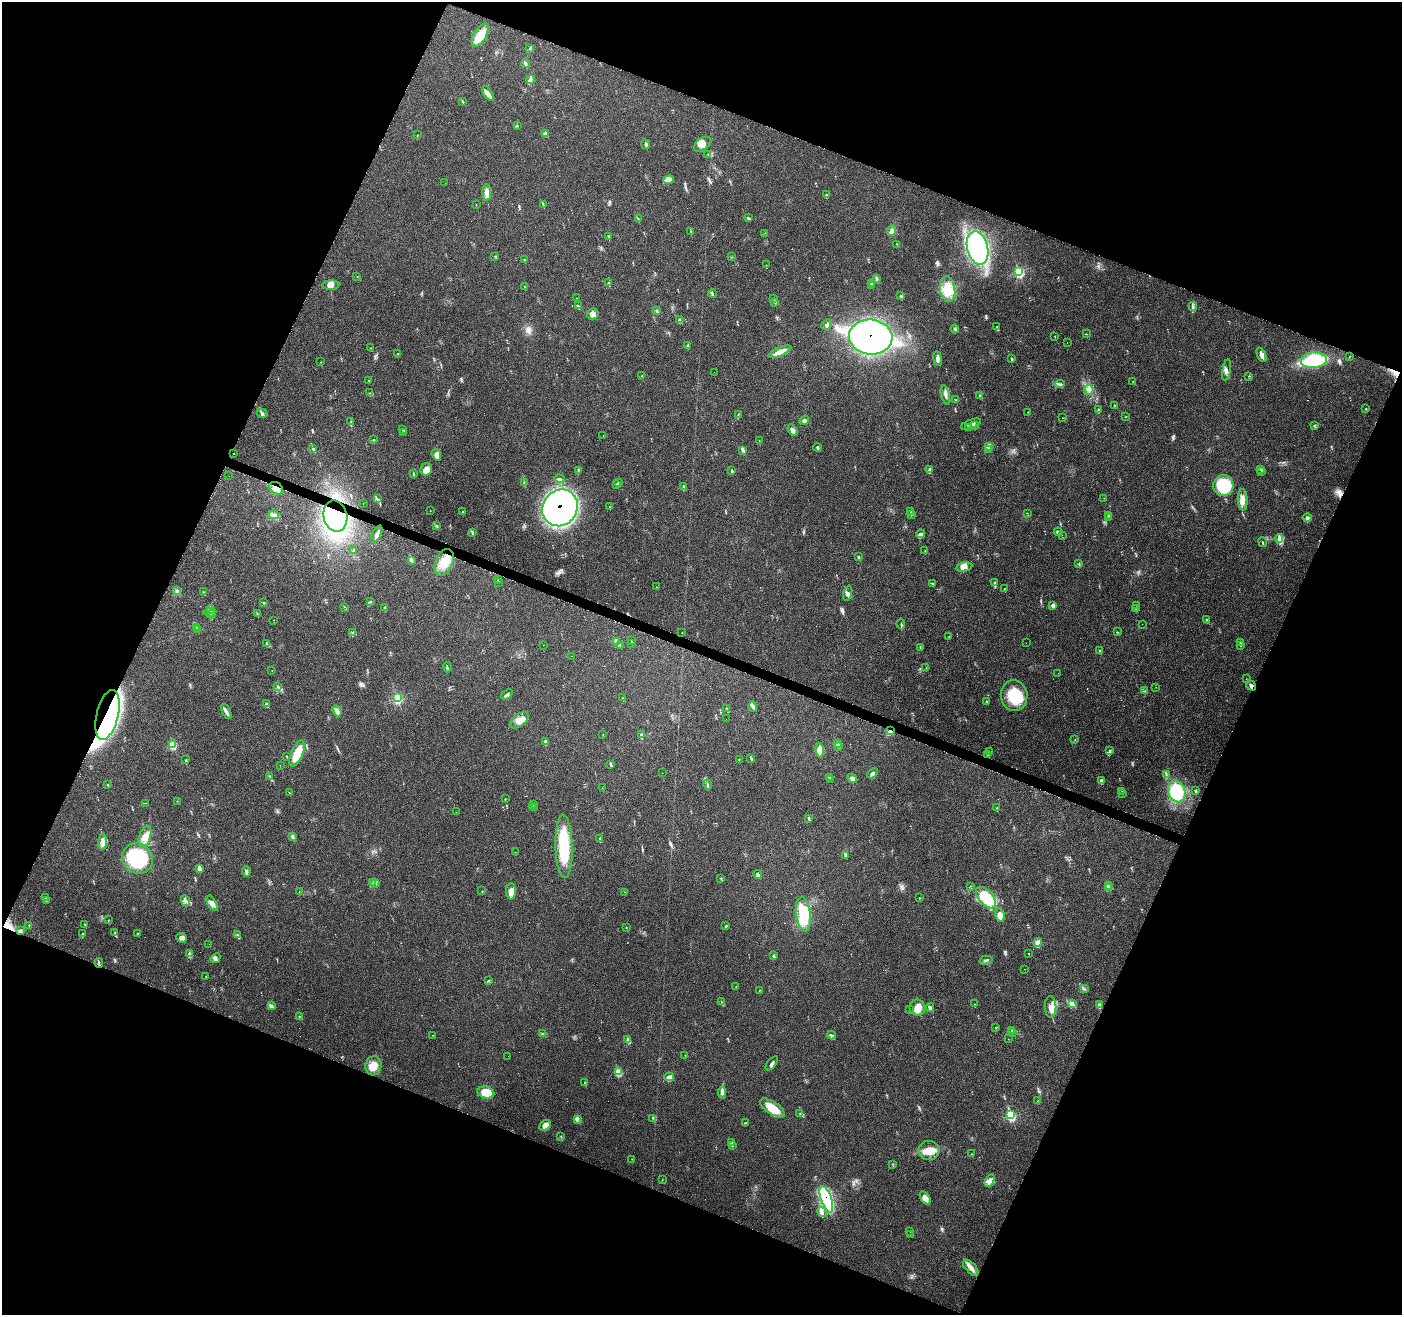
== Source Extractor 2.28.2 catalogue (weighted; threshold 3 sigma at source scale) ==
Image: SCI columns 1-5598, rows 214-5464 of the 5607 x 5733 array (HDU 1 of 3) = the unmasked area's bounding box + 8 px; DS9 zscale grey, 4 x 4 block average (1 PNG px = mean of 4 x 4 image px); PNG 1404 x 1317 px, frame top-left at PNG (2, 2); each listed source drawn as its Kron ellipse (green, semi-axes under 4 px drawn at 4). Shown black and unused: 43% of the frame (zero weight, under 4 of 7 exposures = <1% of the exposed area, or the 3 px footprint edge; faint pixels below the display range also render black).
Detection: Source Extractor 2.28.2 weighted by HDU 2 'WHT'. Background 0.0591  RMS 0.0033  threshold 0.0133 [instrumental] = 3 sigma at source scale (4.09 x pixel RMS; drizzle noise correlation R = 1.36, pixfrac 0.8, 0.0396/0.0396 arcsec/px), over >= 5 px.
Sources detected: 470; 7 too faint to see at this stretch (4 x 4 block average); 5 inside a brighter object's white glare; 46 cosmic-ray / hot-pixel residue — neither listed nor drawn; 9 coinciding with a brighter row at this scale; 40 inside a brighter listed object's ellipse — not listed separately; the other 363 listed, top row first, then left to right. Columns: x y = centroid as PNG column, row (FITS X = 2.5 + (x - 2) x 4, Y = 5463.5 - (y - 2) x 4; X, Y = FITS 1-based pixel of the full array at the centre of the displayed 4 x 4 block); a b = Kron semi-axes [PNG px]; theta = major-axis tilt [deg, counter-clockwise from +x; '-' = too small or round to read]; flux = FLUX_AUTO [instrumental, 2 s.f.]
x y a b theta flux
480 35 13 6 59 32
529 48 3 2 - 0.87
525 63 5 2 - 3
531 79 4 3 - 3.7
488 93 8 4 -60 8.3
462 101 3 2 - 1.4
517 126 3 2 - 0.92
546 134 4 3 - 3.7
417 135 2 2 - 0.58
645 144 5 3 - 3.5
702 144 9 5 37 13
708 154 2 2 - 1.4
669 180 5 3 - 5.9
445 183 2 2 - 0.22
487 193 8 4 -87 11
826 195 2 2 - 1.9
476 205 2 2 - 0.65
543 205 3 2 - 1.2
748 218 4 2 - 2.3
638 219 2 2 - 0.53
892 230 5 4 - 5.7
691 231 2 2 - 0.75
765 233 2 2 - 0.81
608 236 2 2 - 1.4
896 244 2 2 - 0.65
978 248 17 10 -77 340
495 256 3 2 - 1.1
732 257 2 2 - 0.63
524 260 3 2 - 0.86
766 265 2 2 - 0.88
1019 272 3 2 - 99
357 276 2 2 - 0.51
876 278 2 2 - 0.74
608 283 3 2 - 2
872 283 4 2 - 2
331 285 8 5 2 8.7
872 286 3 2 - 1
524 287 2 2 - 0.63
948 289 13 7 -81 26
712 293 4 2 - 2.5
901 296 3 3 - 2.2
576 298 2 2 - 0.48
774 299 3 2 - 1.9
775 302 3 2 - 1.7
578 306 3 2 - 1.4
1193 306 4 2 - 2.8
657 311 3 2 - 1.7
593 314 6 5 - 7.9
680 320 2 2 - 5.6
827 324 6 2 46 4.7
997 327 2 2 - 1.3
955 329 4 2 - 1.6
1086 334 2 2 - 0.69
871 337 22 17 -5 530
1055 337 2 2 - 0.55
1067 343 2 2 - 0.37
688 346 2 2 - 1.4
371 348 2 2 - 0.49
780 352 12 4 23 19
398 353 2 2 - 0.45
1262 355 8 3 -68 7
1349 357 2 2 - 0.55
938 359 7 3 -82 6.1
1012 359 3 2 - 2
1314 360 13 7 5 130
320 362 2 2 - 0.59
1227 370 11 4 81 6.7
714 372 2 2 - 0.21
641 376 2 2 - 0.44
1249 376 2 2 - 0.49
369 380 2 2 - 0.88
1133 381 2 2 - 0.54
1060 384 5 2 - 2.9
1089 389 5 3 - 5.3
370 393 2 2 - 0.62
945 395 9 3 -77 7.9
980 395 3 2 - 1.4
956 400 2 2 - 0.59
1115 405 2 2 - 0.78
1365 409 2 2 - 0.91
1098 410 3 2 - 1.5
1028 412 2 2 - 0.52
262 413 5 3 - 3.6
738 414 3 2 - 1.2
1126 417 2 2 - 0.69
1062 418 2 2 - 0.42
804 420 5 3 - 4.4
351 422 3 2 - 1.5
971 424 10 2 21 4.4
974 425 4 3 - 3.5
1314 425 2 2 - 1.7
969 428 3 2 - 1.1
403 429 2 2 - 2.7
793 430 6 3 -62 5.9
403 432 2 2 - 0.66
603 435 2 2 - 0.8
374 440 2 2 - 0.9
759 441 2 2 - 0.41
989 446 2 2 - 18
817 447 4 2 - 2.4
313 449 3 2 - 1.5
989 449 3 2 - 2.2
743 450 3 2 - 3.9
234 454 2 2 - 0.6
436 454 6 4 -71 5.7
426 469 6 5 - 12
929 469 4 3 - 2.8
1261 469 3 2 - 1.5
578 470 2 2 - 1.1
732 471 3 2 - 2.1
1261 472 2 2 - 0.48
413 473 3 2 - 1.4
229 476 2 2 - 0.19
559 479 5 2 - 3.2
618 482 3 2 - 1.6
524 483 2 2 - 0.86
616 485 3 2 - 0.96
1223 486 10 10 - 88
683 487 2 2 - 1.3
276 488 7 5 -35 17
1104 498 2 2 - 0.44
377 499 2 2 - 0.95
1243 500 11 5 -88 12
363 504 2 2 - 0.39
609 507 2 2 - 0.45
560 508 19 17 53 880
430 511 2 2 - 0.46
463 512 2 2 - 1.4
911 512 3 2 - 2.6
1027 513 2 2 - 0.54
274 515 5 3 - 5
912 515 2 2 - 1.4
335 516 16 12 -77 230
1108 516 3 2 - 1.7
1109 518 3 2 - 1.3
1307 518 4 3 - 3.5
437 525 2 2 - 1
472 532 4 2 - 2.3
1058 532 4 2 - 2.9
377 534 9 3 63 6.5
920 534 4 3 - 4.8
1062 535 2 2 - 0.32
1279 539 4 3 - 4.5
1262 542 5 2 - 1.9
353 550 2 2 - 3.3
925 551 2 2 - 0.63
858 557 4 2 - 1.8
411 561 3 2 - 2.2
444 562 14 8 66 30
1079 563 2 2 - 1
964 567 8 4 10 10
498 580 2 2 - 0.93
499 582 3 2 - 0.73
932 583 2 2 - 1.1
995 583 3 3 - 2.8
656 587 2 2 - 0.36
1004 588 2 2 - 0.42
177 591 3 3 - 2.6
203 592 2 2 - 0.97
848 593 8 4 74 6.2
370 602 3 2 - 1.6
263 603 3 2 - 1.1
1053 605 4 3 - 5.2
1137 605 4 2 - 1.5
344 607 2 2 - 0.5
385 607 2 2 - 0.65
211 609 3 2 - 2.3
1135 609 3 2 - 2.6
210 612 6 2 4 2.8
212 614 4 2 - 3.2
257 614 2 2 - 0.71
274 620 2 2 - 0.39
1207 620 2 2 - 1.1
901 624 5 2 - 1.4
1142 624 2 2 - 0.24
196 627 2 2 - 0.57
197 630 2 2 - 0.63
352 632 2 2 - 1.2
1117 632 2 2 - 0.81
682 633 2 2 - 0.52
949 636 2 2 - 0.46
631 641 2 2 - 1.2
617 642 2 2 - 1.3
267 643 3 2 - 2.1
1026 643 2 2 - 0.23
1240 643 4 2 - 2.4
632 644 2 2 - 0.68
543 645 2 2 - 0.28
620 645 2 2 - 0.74
1241 645 2 2 - 1.4
920 647 2 2 - 1.3
1100 651 2 2 - 3.9
571 656 2 2 - 0.35
447 667 5 2 - 1.8
926 668 2 2 - 0.41
272 671 2 2 - 0.48
1058 673 2 2 - 0.41
1246 679 2 2 - 0.36
1251 685 5 3 - 4.6
278 686 3 2 - 1.4
1156 687 2 2 - 0.35
1145 691 2 2 - 0.9
507 694 6 2 38 3.4
1014 696 15 13 -83 62
397 698 3 3 - 100
623 698 2 2 - 0.69
986 701 2 2 - 1.1
266 704 3 2 - 2.2
753 707 5 3 - 4.4
727 709 2 2 - 0.75
337 711 6 3 -63 6.5
226 712 8 3 -64 6.2
107 715 25 11 76 100
726 719 2 2 - 0.21
519 720 11 6 37 17
890 731 4 2 - 2.9
603 734 2 2 - 0.48
641 735 4 3 - 3.3
1075 739 2 2 - 0.62
545 741 2 2 - 6.6
173 744 2 2 - 46
838 744 2 2 - 10
838 746 2 2 - 9.7
820 750 7 4 -83 24
1110 750 2 2 - 1.4
989 752 3 2 - 1.3
297 753 14 6 66 38
988 755 3 3 - 2.4
287 756 2 2 - 0.85
739 759 2 2 - 0.76
751 759 3 2 - 1.7
186 760 3 2 - 1.3
611 764 2 2 - 1.9
280 765 2 2 - 0.38
662 773 2 2 - 0.43
873 773 6 3 46 4.5
1166 775 2 2 - 1.3
270 776 4 2 - 2.4
830 777 2 2 - 0.6
852 778 5 4 - 7.1
831 780 2 2 - 0.7
1101 780 3 3 - 3
108 784 2 2 - 1.1
707 784 5 2 - 3.2
602 788 2 2 - 0.25
1195 790 2 2 - 1.4
1122 791 2 2 - 0.42
1177 791 11 8 -68 78
289 793 2 2 - 0.58
1122 794 2 2 - 0.55
505 799 2 2 - 1.3
177 801 2 2 - 0.35
146 803 2 2 - 0.55
533 805 2 2 - 0.67
532 807 2 2 - 0.67
534 807 2 2 - 0.47
997 808 2 2 - 0.9
456 812 2 2 - 0.31
809 818 4 2 - 2.4
293 836 3 2 - 2.1
145 837 11 6 75 17
600 839 2 2 - 3.2
103 842 8 4 88 8.7
564 847 31 8 -89 86
515 852 2 2 - 0.52
845 855 4 3 - 3.7
138 858 16 14 -39 110
199 868 4 3 - 5.1
246 871 5 3 - 4.7
758 875 4 3 - 4.2
721 878 2 2 - 0.91
373 882 3 2 - 2.4
375 884 2 2 - 1.5
1108 885 2 2 - 23
970 886 2 2 - 0.61
1108 888 2 2 - 11
299 891 2 2 - 0.53
482 891 2 2 - 0.53
511 891 8 5 -89 13
625 892 2 2 - 0.41
986 897 13 7 -50 79
46 898 3 2 - 2.2
920 898 2 2 - 0.75
46 900 2 2 - 1.4
185 901 6 3 -64 6.8
212 903 8 4 -61 8.1
803 914 17 7 -83 92
1000 915 7 4 -77 11
109 920 2 2 - 0.59
29 925 3 2 - 1.2
85 925 2 2 - 1
726 926 2 2 - 1.9
626 928 2 2 - 0.74
20 931 4 3 - 3.1
115 933 2 2 - 1.1
137 933 2 2 - 0.88
82 934 2 2 - 1.6
238 935 4 2 - 2.5
182 938 5 4 - 8.2
1037 942 4 3 - 15
209 944 2 2 - 0.19
1028 953 2 2 - 0.89
190 954 3 2 - 2.2
774 956 2 2 - 3.4
215 958 5 2 - 3.3
986 960 7 2 14 3.4
99 963 5 2 - 1.9
1025 969 2 2 - 0.32
206 976 2 2 - 0.76
489 980 2 2 - 0.69
736 986 2 2 - 0.4
1085 989 2 2 - 0.61
759 990 2 2 - 0.8
721 1002 2 2 - 0.6
1072 1003 4 2 - 2.7
974 1004 2 2 - 0.47
272 1005 3 2 - 2.1
1099 1005 3 3 - 3.9
917 1007 8 7 - 16
930 1007 4 4 - 4.4
1050 1007 10 6 -89 14
909 1009 2 2 - 0.24
299 1016 2 2 - 0.9
996 1027 2 2 - 0.94
1012 1030 3 2 - 1.3
542 1033 3 2 - 1.2
1013 1033 2 2 - 0.73
432 1035 2 2 - 0.31
831 1035 4 3 - 2.9
1008 1039 2 2 - 0.27
628 1040 2 2 - 13
685 1055 2 2 - 0.46
508 1056 2 2 - 0.3
772 1063 8 2 50 5
373 1066 10 8 76 19
618 1072 2 2 - 36
669 1077 5 4 - 8.4
584 1083 3 2 - 0.9
486 1092 8 6 -11 39
722 1092 5 3 - 4.3
1038 1100 2 2 - 0.52
772 1108 14 6 -33 39
800 1113 3 2 - 1.1
1011 1115 3 2 - 90
653 1118 3 2 - 2.1
577 1119 3 2 - 2.2
745 1123 2 2 - 0.97
545 1125 6 5 - 13
561 1136 2 2 - 0.6
731 1143 3 2 - 2.8
732 1146 2 2 - 0.98
929 1150 10 9 - 22
971 1154 2 2 - 0.42
632 1159 2 2 - 0.54
892 1164 2 2 - 1
662 1180 2 2 - 0.62
990 1180 7 4 60 8
925 1198 7 4 -57 12
826 1199 14 5 -71 260
822 1212 5 3 - 5.5
910 1231 2 2 - 0.52
910 1234 2 2 - 0.42
971 1268 10 5 -47 10
Overlapping masked pixels (flux is a lower limit): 8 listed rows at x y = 871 337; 276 488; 560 508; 335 516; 1251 685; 107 715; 890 731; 826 1199
Diffuse or blended objects may show on this block-average render without a row.